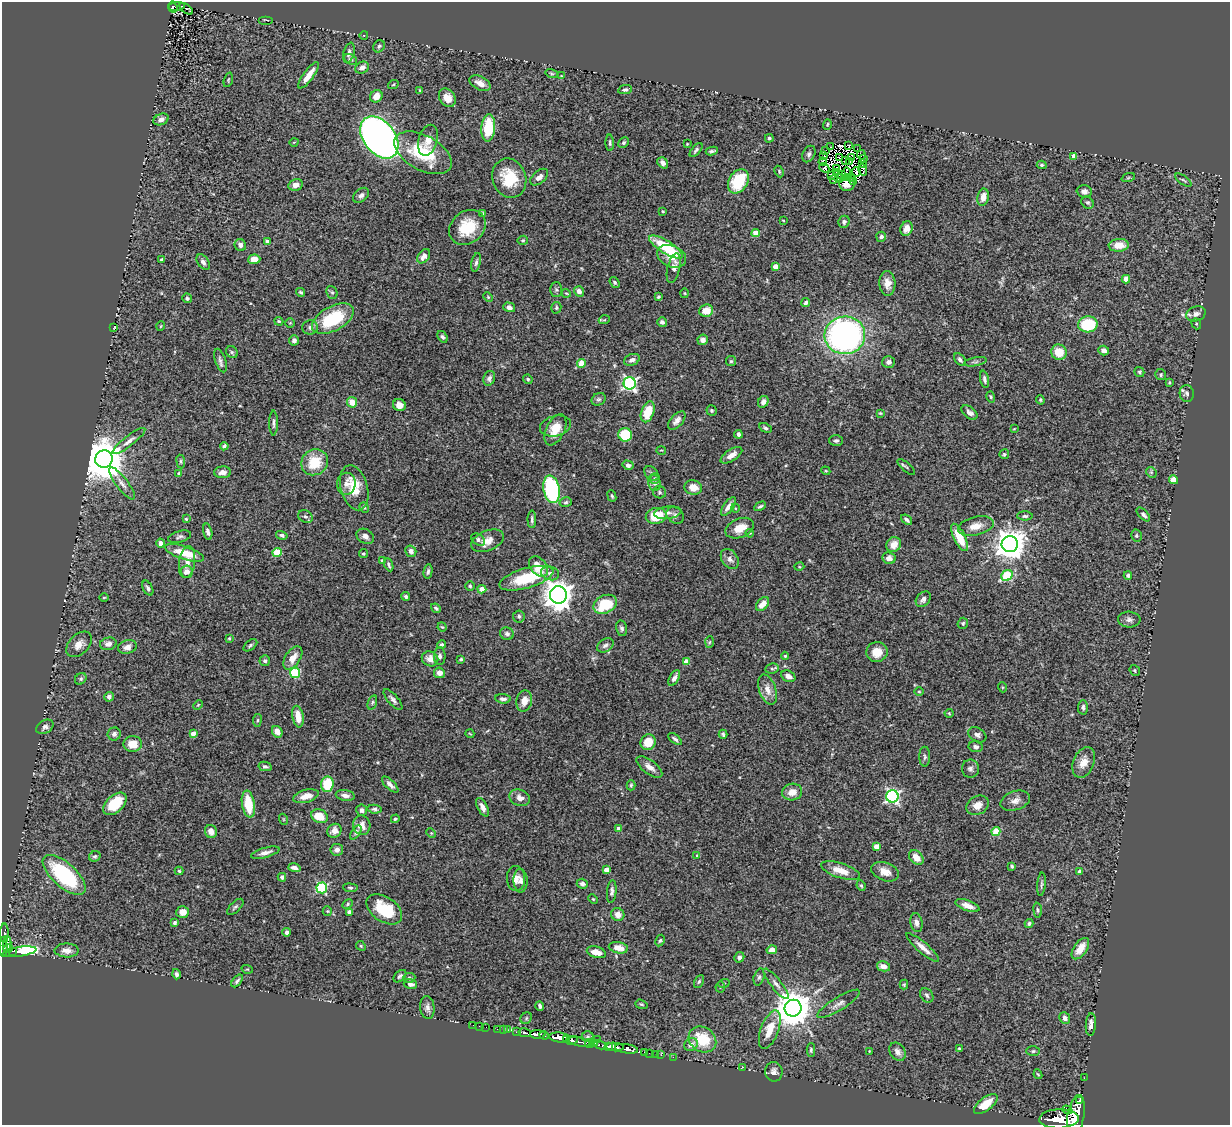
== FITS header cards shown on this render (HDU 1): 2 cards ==
NAXIS1  =                 1228
NAXIS2  =                 1123

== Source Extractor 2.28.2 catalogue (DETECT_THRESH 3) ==
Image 1228 x 1123 px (HDU 1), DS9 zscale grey, 1 PNG px = 1 image px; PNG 1232 x 1127 px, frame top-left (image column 1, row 1123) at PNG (2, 2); each listed source drawn as its Kron ellipse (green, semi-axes under 4 px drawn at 4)
Background 0.774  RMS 0.03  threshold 0.0905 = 3 sigma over >= 5 px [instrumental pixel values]
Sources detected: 451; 7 with non-positive FLUX_AUTO (blend fragments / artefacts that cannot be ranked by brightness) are neither listed nor drawn; the other 444 listed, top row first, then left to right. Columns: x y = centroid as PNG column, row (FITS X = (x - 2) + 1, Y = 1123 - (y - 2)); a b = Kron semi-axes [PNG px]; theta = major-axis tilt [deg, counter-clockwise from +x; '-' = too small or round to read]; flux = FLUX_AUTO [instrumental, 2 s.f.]
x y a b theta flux
176 6 8 3 6 120
173 7 6 4 -71 170
186 9 8 2 -38 8.2
266 20 7 2 0 1.9
364 35 4 3 - 1.5
379 46 6 5 - 3.9
349 53 10 5 74 7.4
350 59 7 5 -27 3.6
362 68 7 5 27 9.7
552 74 6 4 -18 2.7
308 75 16 5 54 22
561 76 3 3 - 1.6
228 80 7 3 73 2.3
480 83 11 6 -28 14
393 85 5 3 - 1.8
420 90 3 3 - 1.7
625 90 7 4 10 5.4
376 96 6 6 - 20
447 98 10 7 -54 20
161 119 8 5 22 8.1
827 124 5 3 - 2.3
488 128 13 7 85 76
379 137 23 15 -52 1300
769 138 4 4 - 2.7
428 140 16 9 73 17
294 142 4 3 - 1.4
610 143 8 4 -88 3.8
624 143 6 5 - 3.8
687 144 3 2 - 1.5
849 145 3 2 - 2.6
831 147 4 3 - 0.68
857 149 2 2 - 1.6
696 150 8 4 49 4.6
826 150 4 2 - 7.7
712 151 6 3 9 4.2
423 153 31 17 -29 120
809 154 9 6 63 5.6
861 155 4 2 - 2.5
824 156 3 2 - 2.7
1074 156 4 4 - 23
839 157 3 2 - 3.6
852 158 3 2 - 3.6
863 158 3 2 - 2.5
845 161 3 2 - 4.3
823 162 4 3 - 8
849 162 4 2 - 2.8
663 163 6 4 -50 9.2
862 164 4 3 - 3.7
1042 165 5 4 - 3.1
824 168 5 3 - 2.7
836 169 4 2 - 1.1
863 170 6 3 -76 2.6
779 171 6 4 -65 2.5
856 172 5 2 - 3.6
837 173 2 2 - 1.9
846 173 5 3 - 4.3
841 175 3 2 - 3.8
831 176 3 2 - 3.5
539 177 10 6 40 11
509 178 20 16 -71 72
839 178 4 2 - 3.7
848 178 4 2 - 1.1
851 178 3 2 - 3.2
1128 178 7 4 20 2.8
833 179 3 2 - 2.2
1183 180 9 3 -35 2.8
738 181 13 9 58 83
854 181 3 2 - 4.2
847 183 8 7 - 16
295 185 7 5 13 13
1084 191 8 6 -3 7.3
361 195 9 6 41 7.3
983 197 8 5 80 15
1088 203 7 5 -41 4.4
663 211 3 3 - 2.6
483 214 4 3 - 2.5
783 220 3 2 - 1.2
844 222 6 5 - 4.8
467 227 20 16 39 70
906 229 7 6 - 13
756 233 4 4 - 35
881 237 5 5 - 5.5
523 240 5 4 - 2.9
267 241 4 3 - 9.2
240 245 6 5 - 7.3
1119 245 10 6 4 30
666 247 19 6 -32 96
424 256 8 5 54 13
672 256 15 10 -24 26
162 259 4 4 - 3.2
254 259 6 5 - 16
203 262 8 5 -54 7.1
476 262 9 4 78 5.2
775 266 4 4 - 22
674 268 15 6 77 9.7
1126 279 4 4 - 26
615 282 6 4 -53 3.4
887 283 12 8 -87 17
556 290 7 6 - 4.6
579 291 5 5 - 9.6
300 292 4 3 - 2.7
332 292 6 5 - 3.9
566 293 5 3 - 2
685 293 5 3 - 1.9
488 297 5 3 - 2.1
658 297 3 3 - 2.7
187 298 5 5 - 4
806 303 5 4 - 4.2
509 307 6 4 -16 7.9
556 308 6 5 - 3.3
706 310 7 6 - 26
1196 314 10 7 21 10
333 319 23 12 29 110
604 320 5 3 - 1.8
279 321 4 3 - 2.7
662 322 5 4 - 6.6
290 323 5 5 - 2.3
1088 324 10 8 3 110
1196 324 6 4 -69 2.8
161 326 5 3 - 1.5
310 327 8 7 - 6
114 328 4 3 - 1.7
845 335 20 19 - 670
442 337 6 4 -54 4.1
294 340 5 4 - 6.1
703 340 5 5 - 9.1
1104 350 5 4 - 7.6
232 352 6 5 - 3.2
1059 352 8 7 - 34
220 360 12 5 -70 7.2
632 360 8 5 23 8.1
960 360 7 5 -49 5.1
731 361 5 5 - 2.9
889 362 6 6 - 7.4
975 362 11 3 10 3.8
581 363 4 4 - 49
1139 372 5 4 - 3.3
1161 375 5 5 - 3.6
489 378 7 5 70 6.6
528 379 5 4 - 2.9
984 379 9 4 -78 5
1169 382 4 3 - 1.9
630 383 6 6 - 420
1187 393 8 7 - 6.1
991 397 6 4 -74 2.7
599 399 7 6 - 4.2
1040 400 5 3 - 2.5
352 402 5 5 - 27
763 402 6 5 - 9
399 405 6 6 - 13
712 410 5 5 - 3.1
648 412 11 6 70 49
969 412 9 5 -39 7.8
880 413 4 4 - 2
677 421 11 6 48 10
274 423 12 4 90 5.1
555 426 16 10 13 21
765 428 6 4 -27 3.9
1014 429 3 2 - 1.5
555 430 16 9 64 25
738 434 4 4 - 5.5
625 435 7 6 - 70
129 441 20 5 38 12
836 441 7 5 1 4.5
224 446 4 3 - 5
661 450 5 3 - 1.6
1004 454 5 4 - 2.7
731 455 12 6 33 14
104 459 9 8 - 8300
181 461 7 4 -84 3.3
315 462 14 12 39 58
628 465 5 4 - 5.9
906 467 11 3 -41 3.1
826 471 5 3 - 1.9
222 472 8 6 0 11
1151 472 6 4 -46 3.1
179 473 4 3 - 3.6
651 474 8 6 -49 5
655 479 5 5 - 3.6
1173 480 4 4 - 62
122 483 19 6 -53 13
655 483 8 6 -77 8.4
346 484 11 9 83 12
693 487 9 7 -15 22
354 488 23 13 -75 50
552 489 14 8 -79 240
659 492 6 6 - 4.2
612 496 6 3 -68 2.6
566 502 6 4 15 3.5
728 506 11 5 55 11
760 506 6 3 29 3.4
364 508 5 3 - 2.4
735 508 4 3 - 1.6
668 513 14 6 7 11
1143 514 8 4 -47 5.3
675 515 9 7 -40 6.5
305 516 7 6 - 5.1
656 516 10 8 14 67
1025 516 8 4 0 4.3
186 519 3 3 - 2.4
532 519 9 4 90 4.6
907 520 6 3 -39 4.8
976 526 18 9 13 22
740 528 15 9 23 27
208 532 8 4 -76 7
750 533 4 4 - 2
282 535 6 4 -15 4.7
365 536 9 7 -31 9.6
1136 536 6 5 - 3.4
180 537 12 5 15 5.8
959 537 15 6 -64 42
478 540 7 5 -32 5.1
488 541 17 10 22 22
160 543 4 4 - 11
1010 544 8 8 - 3100
894 545 8 7 - 20
411 551 6 5 - 8.1
277 552 4 4 - 82
184 553 20 6 -18 46
363 553 4 4 - 2.5
889 558 7 5 -10 11
730 559 11 8 -54 9.8
382 560 4 3 - 2.9
187 562 16 8 81 15
389 565 7 3 -67 3.8
539 566 11 8 -50 37
799 567 5 3 - 1.8
428 571 7 4 80 4.4
187 572 6 6 - 13
550 573 9 6 -17 8
1128 575 4 4 - 4.3
1007 576 6 5 - 100
526 578 28 10 16 90
470 586 5 5 - 3.2
148 588 8 4 -63 5.2
482 589 4 4 - 15
558 595 9 8 - 2600
406 596 4 4 - 3.8
104 597 5 3 - 1.8
923 599 8 6 48 9.8
605 604 12 8 28 82
762 604 8 5 48 19
436 608 5 3 - 4
519 616 6 6 - 4.5
1129 620 11 8 -2 8.1
963 623 5 5 - 2.8
442 627 5 4 - 2.1
622 628 8 5 -77 4.9
507 634 7 6 - 6.8
229 638 4 3 - 2.1
709 642 6 4 87 2.4
79 644 15 9 45 17
108 644 8 6 14 8.5
250 645 8 4 39 3.8
441 645 4 4 - 4.5
605 645 9 6 33 6.5
127 647 9 6 18 11
877 652 11 10 - 29
440 656 9 6 -88 6.3
785 656 4 4 - 2.3
293 658 13 7 56 20
430 659 8 7 - 15
461 659 3 3 - 2.9
265 661 5 5 - 4.2
686 662 4 4 - 30
772 669 7 5 9 3.8
1135 670 6 4 -50 2.9
295 673 5 5 - 130
439 673 5 5 - 15
788 676 7 5 -29 10
674 678 9 4 62 8.5
81 679 6 5 - 3.6
1002 687 5 3 - 1.8
767 690 16 8 -71 19
919 691 5 3 - 1.9
109 697 5 4 - 8.7
503 699 8 4 -4 6.6
393 700 13 5 -50 7.3
524 701 10 8 79 20
372 702 7 4 71 3.7
198 705 5 3 - 2
1083 707 7 5 88 5
949 713 4 4 - 2.2
298 716 11 5 -81 28
257 720 6 3 82 2.6
45 727 9 6 29 7.2
277 732 6 5 - 16
193 733 4 4 - 15
114 734 6 6 - 6.8
470 734 4 2 - 1.4
723 734 4 3 - 3.5
977 735 10 6 -31 6.7
675 739 8 4 -37 4.4
648 742 8 7 - 33
133 744 9 8 - 32
976 747 7 5 -11 6.2
925 757 10 5 -90 4.3
1084 762 16 10 67 21
265 766 7 4 -11 4.3
649 767 15 7 -37 14
970 769 9 8 - 7.7
327 784 8 6 85 63
390 785 10 4 -44 8.8
631 785 5 4 - 2.7
792 792 10 8 11 19
345 795 9 5 -8 10
306 796 13 6 15 19
892 796 6 6 - 420
520 798 10 8 -23 12
1015 801 15 9 18 14
115 804 14 8 42 67
248 804 13 6 -81 63
977 805 12 9 28 18
483 807 10 5 -63 12
375 809 7 4 -6 4.5
362 810 5 5 - 5.8
319 816 8 6 -23 38
283 819 5 3 - 2
395 819 4 4 - 3
362 825 10 8 -78 17
618 828 4 3 - 4.7
334 831 7 6 - 12
996 831 4 4 - 67
211 832 7 6 - 13
356 832 8 4 59 3.9
431 833 5 4 - 2.3
876 846 4 4 - 22
337 850 6 6 - 8.3
265 853 15 5 15 9.9
697 855 4 2 - 1.5
95 856 6 5 - 3.6
916 858 8 6 -45 23
1012 866 4 4 - 3.1
294 868 6 4 -17 6.7
606 870 4 4 - 17
179 871 4 4 - 2.9
840 871 20 7 -18 27
1080 871 4 3 - 7
885 872 14 9 -20 19
64 875 27 12 -42 190
282 877 4 4 - 5.9
516 878 12 9 -89 14
520 881 12 7 -87 9.1
582 884 5 5 - 5.5
1041 884 11 3 84 4.1
861 886 5 4 - 2.6
322 888 5 5 - 200
350 888 7 4 -5 3.4
612 892 11 4 85 6.2
593 899 5 3 - 1.8
348 904 5 4 - 2.9
967 905 12 5 -19 16
235 907 10 5 44 4.9
384 909 20 12 -34 77
1038 910 7 4 -84 3.2
327 911 5 4 - 2.2
183 912 6 6 - 14
349 912 4 4 - 8.6
618 914 7 6 - 14
175 923 4 3 - 4.1
916 923 9 6 -79 9.7
1029 923 4 4 - 3.7
287 932 4 4 - 5.4
4 933 10 4 90 120
660 940 6 4 62 3.1
7 944 8 3 86 310
361 946 5 4 - 2.4
3 947 10 4 -88 810
923 947 21 5 -41 18
8 948 5 4 - 250
618 948 9 5 -10 20
1080 949 12 6 55 27
67 950 12 7 -1 13
772 950 5 4 - 10
13 951 3 3 - 91
19 952 17 5 8 380
596 952 10 5 -15 17
739 957 5 5 - 6.3
883 966 6 5 - 14
247 969 6 3 -17 1.9
176 974 5 4 - 5.9
400 976 7 5 44 4.8
759 977 8 5 74 4.9
409 978 6 5 - 4.1
237 981 7 4 50 4.3
699 981 7 4 63 3.3
724 983 6 3 18 2.4
410 984 7 5 -16 8.6
776 984 19 5 -52 11
904 984 5 4 - 2.5
720 987 5 5 - 2.4
927 995 8 6 -53 5.2
641 1004 6 4 -19 2.8
839 1004 24 6 32 13
540 1006 4 3 - 4.3
427 1008 11 7 -85 8.9
793 1008 8 8 - 5600
526 1018 6 5 - 3.1
1065 1018 6 5 - 8.4
473 1025 2 2 - 7.9
1091 1025 11 5 87 12
479 1026 2 2 - 5.2
486 1027 2 2 - 6.3
498 1029 3 2 - 21
503 1030 3 2 - 27
507 1030 3 2 - 25
770 1030 20 9 69 40
517 1032 3 3 - 85
525 1033 6 3 -12 250
538 1034 7 4 -2 1300
544 1035 5 3 - 530
587 1036 6 5 - 3.1
560 1038 10 5 -8 2300
597 1039 3 2 - 52
702 1039 14 12 -36 71
566 1040 4 2 - 230
572 1040 6 4 12 450
579 1042 11 3 -11 640
595 1043 4 3 - 170
589 1044 4 3 - 340
691 1044 7 6 - 12
600 1045 6 3 -26 170
609 1046 3 3 - 360
615 1047 9 3 -4 1200
959 1048 4 4 - 3
626 1049 11 4 -8 1600
811 1050 6 4 90 3.1
869 1051 2 2 - 1.2
1033 1051 7 5 1 4
644 1052 3 2 - 24
897 1052 10 7 -55 9.9
649 1053 2 2 - 17
655 1054 2 2 - 14
661 1055 3 2 - 8.6
673 1057 2 2 - 16
742 1067 4 3 - 1.8
774 1072 10 8 -81 10
1038 1074 5 4 - 2.5
1084 1078 2 2 - 8.9
1080 1101 3 3 - 290
986 1104 14 6 38 36
1067 1110 5 4 - 450
1076 1116 21 8 80 6600
1059 1119 20 9 2 6100
At the frame edge (FLAGS 8, measured only in part): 2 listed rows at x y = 3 947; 1076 1116
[7 non-positive-flux detections neither listed nor drawn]